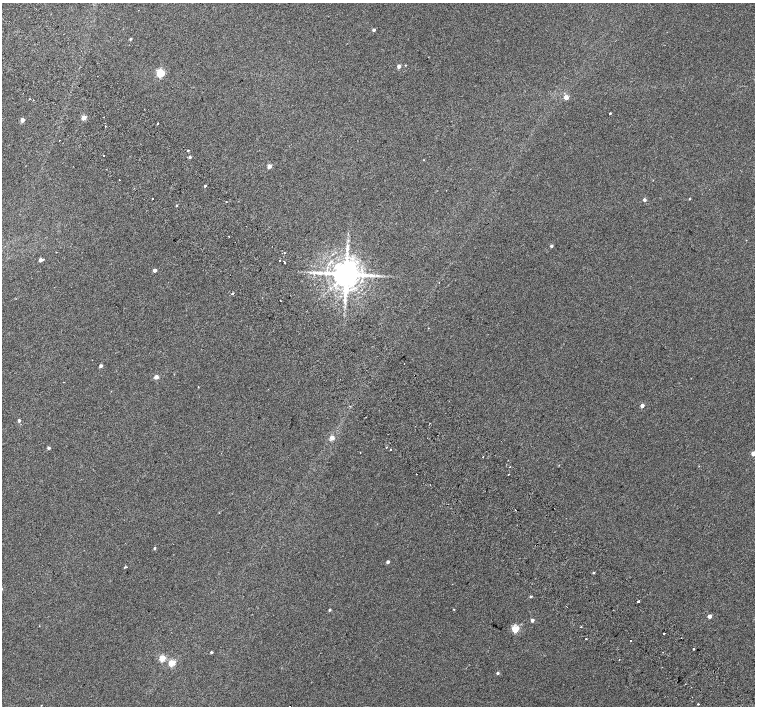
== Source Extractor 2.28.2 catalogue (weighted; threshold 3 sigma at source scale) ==
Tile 11 of 4 x 4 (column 3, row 3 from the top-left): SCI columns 3062-4566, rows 1672-3079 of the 6118 x 6093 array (HDU 1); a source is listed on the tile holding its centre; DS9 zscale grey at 2 x 2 block average (1 PNG px = mean of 2 x 2 image px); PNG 757 x 708 px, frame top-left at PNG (2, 3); no overlay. Shown black and unused: <1% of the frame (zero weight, under 2 of 3 exposures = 3% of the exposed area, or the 3 px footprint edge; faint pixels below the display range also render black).
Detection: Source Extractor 2.28.2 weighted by HDU 2 'WHT'; one run over the whole footprint, this tile lists its part. Background 0.00716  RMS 0.0058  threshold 0.0259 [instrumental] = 3 sigma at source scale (4.5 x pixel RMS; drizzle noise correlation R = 1.50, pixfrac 1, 0.0396/0.0396 arcsec/px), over >= 5 px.
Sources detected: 79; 5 cosmic-ray / hot-pixel residue — not listed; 1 coinciding with a brighter row at this scale — not listed separately; the other 73 listed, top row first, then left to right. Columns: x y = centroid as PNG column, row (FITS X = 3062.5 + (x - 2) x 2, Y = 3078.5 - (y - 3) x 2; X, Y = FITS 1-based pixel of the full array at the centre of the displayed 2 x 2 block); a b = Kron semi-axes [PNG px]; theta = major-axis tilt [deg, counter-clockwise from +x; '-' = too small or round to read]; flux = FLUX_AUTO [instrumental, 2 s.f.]
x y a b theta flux
374 30 2 2 - 2.8
130 39 3 2 - 1.6
405 65 2 2 - 0.71
399 66 2 2 - 8.6
160 73 3 3 - 81
566 97 3 3 - 14
610 113 2 2 - 1.1
84 118 3 3 - 17
22 120 3 2 - 10
158 123 2 2 - 0.86
105 126 2 2 - 0.74
188 150 2 2 - 3.8
103 155 2 2 - 0.61
190 157 3 2 - 2.4
424 160 2 2 - 0.48
269 166 3 3 - 8.4
119 179 2 2 - 3.3
205 186 2 2 - 2.2
153 199 2 2 - 0.74
689 199 2 2 - 0.84
644 200 2 2 - 3.7
226 201 2 2 - 1
176 205 3 2 - 0.99
551 246 2 2 - 2.9
347 248 8 3 84 4.5
284 253 2 2 - 0.63
40 260 3 2 - 4.8
43 260 2 2 - 1.1
279 260 2 2 - 1.6
284 261 2 2 - 3.6
155 270 2 2 - 5.9
346 274 6 6 - 3100
373 276 6 3 18 3.2
439 283 2 2 - 0.37
232 293 2 2 - 6.9
345 297 4 3 - 2.6
428 328 2 2 - 0.38
101 366 2 2 - 4.5
156 377 3 2 - 11
198 387 2 2 - 1.5
642 406 2 2 - 5.9
19 421 2 2 - 3.4
332 438 3 3 - 12
386 447 2 2 - 4.2
48 448 2 2 - 3.4
390 450 2 2 - 2.2
360 452 2 2 - 0.56
753 453 3 2 - 11
510 466 2 2 - 1.4
416 474 2 2 - 2.3
154 548 2 2 - 1.8
388 562 2 2 - 3.8
126 567 3 2 - 2.6
594 573 3 2 - 1.2
531 597 3 2 - 1.5
638 601 2 2 - 4.4
567 607 2 2 - 1.4
454 609 2 2 - 0.6
330 610 2 2 - 2
709 616 2 2 - 7.6
532 620 2 2 - 4.5
581 627 2 2 - 0.82
515 628 3 3 - 57
664 633 2 2 - 5.2
586 639 2 2 - 2.8
694 649 2 2 - 2.3
211 652 2 2 - 1.9
162 658 3 3 - 37
172 663 3 3 - 38
497 673 3 2 - 2.2
698 704 2 2 - 2.3
41 705 2 2 - 0.41
289 706 2 2 - 0.86
Isophote crosses this tile's border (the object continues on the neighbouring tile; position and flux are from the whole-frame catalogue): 2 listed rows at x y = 753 453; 289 706
Diffuse or blended objects may show on this block-average render without a row.